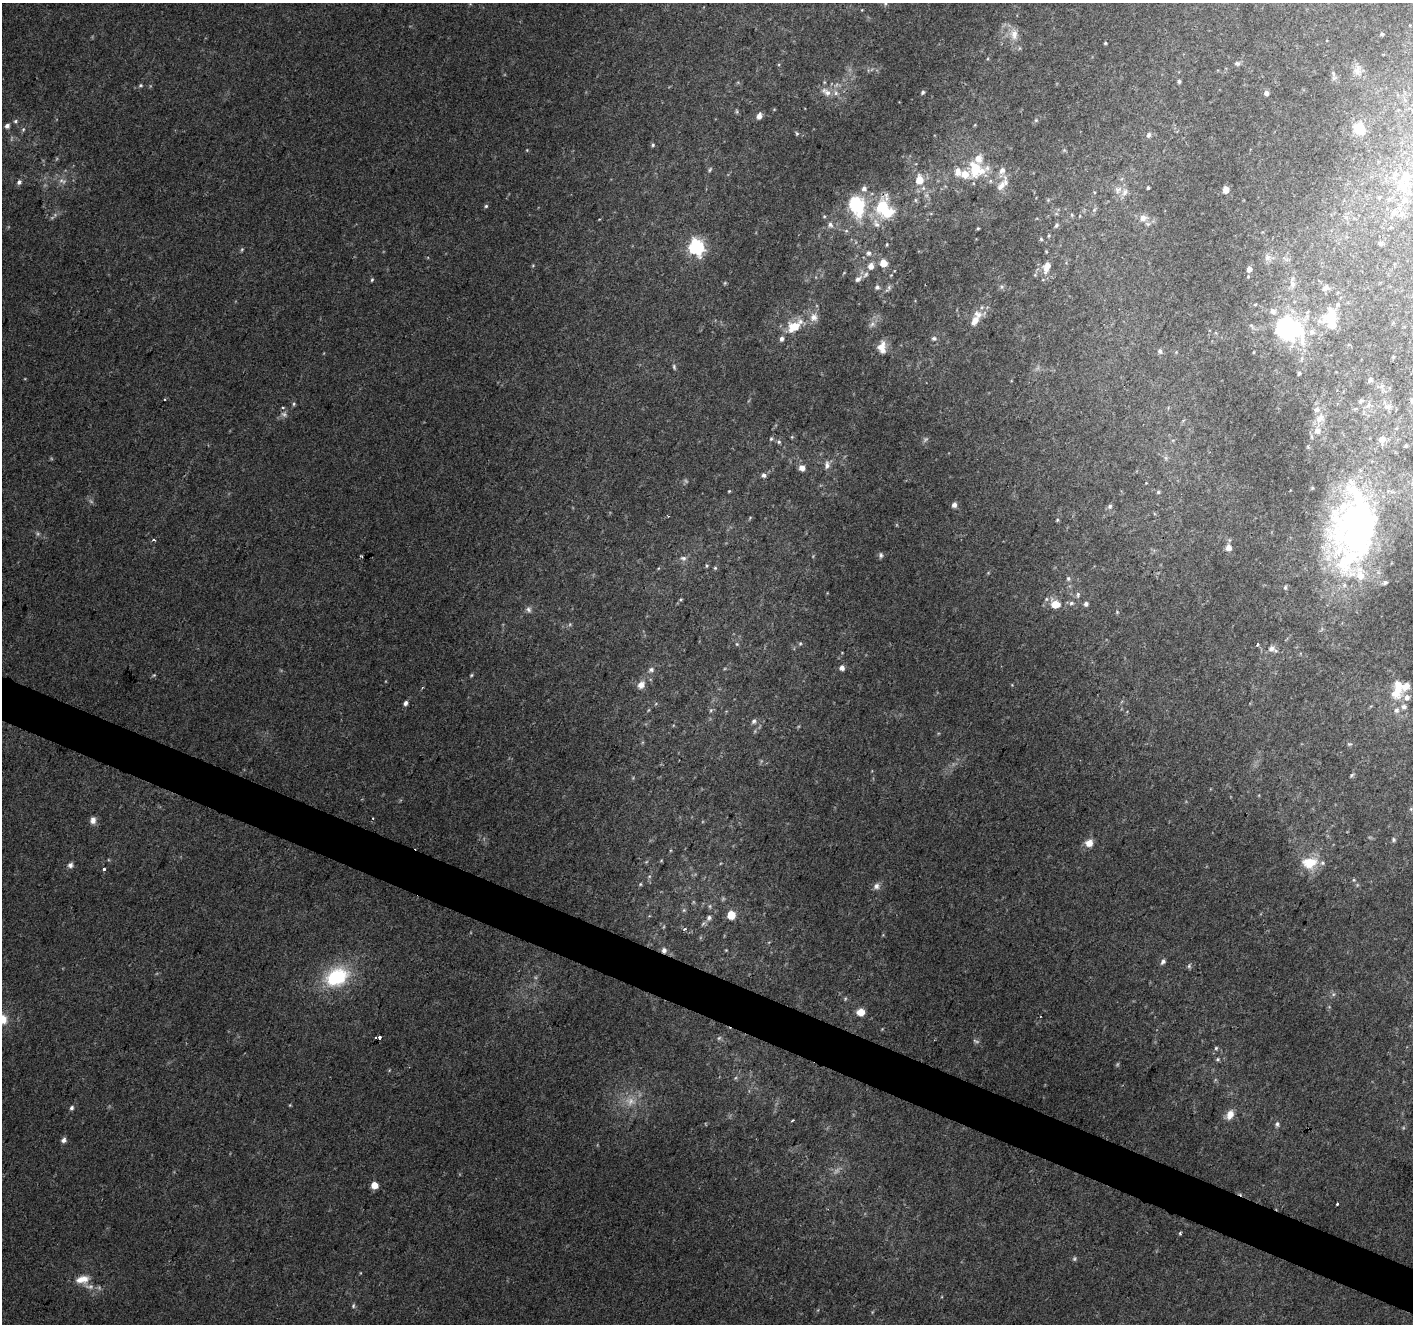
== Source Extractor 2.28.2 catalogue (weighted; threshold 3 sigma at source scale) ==
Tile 6 of 4 x 4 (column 2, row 2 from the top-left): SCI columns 1412-2822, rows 2852-4173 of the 5648 x 5767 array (HDU 1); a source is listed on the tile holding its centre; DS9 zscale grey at full resolution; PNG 1415 x 1326 px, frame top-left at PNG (2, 3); no overlay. Shown black and unused: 3% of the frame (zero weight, under 2 of 3 exposures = <1% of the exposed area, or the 3 px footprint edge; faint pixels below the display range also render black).
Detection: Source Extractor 2.28.2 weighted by HDU 2 'WHT'; one run over the whole footprint, this tile lists its part. Background 0.0643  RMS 0.0076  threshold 0.0341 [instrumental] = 3 sigma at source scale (4.5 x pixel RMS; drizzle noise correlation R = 1.50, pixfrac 1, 0.0396/0.0396 arcsec/px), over >= 5 px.
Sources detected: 221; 10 too faint to see at this stretch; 2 inside a brighter object's white glare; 3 cosmic-ray / hot-pixel residue — not listed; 23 inside a brighter listed object's ellipse — not listed separately; the other 183 listed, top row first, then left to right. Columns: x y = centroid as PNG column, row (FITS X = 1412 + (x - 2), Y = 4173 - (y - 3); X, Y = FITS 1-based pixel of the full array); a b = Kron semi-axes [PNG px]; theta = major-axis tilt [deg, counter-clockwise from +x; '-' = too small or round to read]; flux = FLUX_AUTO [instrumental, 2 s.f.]
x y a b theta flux
885 3 8 6 -90 1.9
862 10 4 3 - 0.56
1014 34 18 11 -82 9.7
1382 34 5 5 - 1.4
1105 43 4 3 - 0.92
1237 63 8 6 1 1.9
1357 70 15 11 82 6.5
1334 78 7 6 - 2.1
1179 81 4 4 - 1.5
141 85 6 5 - 1.2
826 92 17 9 -35 6.7
923 92 6 4 37 1.6
1266 93 5 5 - 3.2
759 116 6 5 - 4.9
1036 120 5 4 - 1
15 121 7 5 4 1.7
7 126 5 5 - 3.2
23 129 7 5 69 1.4
1360 129 14 11 -54 13
797 134 5 4 - 1
1149 135 7 6 - 2.3
653 145 5 4 - 1.2
527 150 4 4 - 0.65
976 169 19 16 -16 35
710 170 7 5 51 1.3
1002 170 10 8 79 5.6
1406 175 14 10 -56 8.2
919 180 9 7 85 12
62 181 13 8 -29 4.8
19 182 6 6 - 2.3
1001 186 19 9 56 8.2
1402 187 16 9 -52 9
1148 188 3 3 - 1.2
864 189 8 8 - 3.5
1118 190 13 8 42 4.6
1226 190 6 5 - 6.8
1379 197 4 4 - 1.1
1048 200 5 5 - 0.91
1405 200 9 8 - 3.9
856 204 19 13 -69 57
486 206 5 5 - 1.2
884 208 27 19 -66 42
1094 210 8 4 58 1.6
1072 215 5 5 - 1.1
1401 215 9 7 51 2.5
824 216 5 4 - 0.94
1143 218 12 9 12 6.1
830 225 9 8 - 3.5
1056 225 7 5 53 1.7
978 228 3 3 - 0.78
1049 236 5 4 - 0.93
1041 239 5 5 - 1.1
1381 244 5 4 - 1.7
887 245 5 3 - 0.81
696 247 7 6 - 200
242 250 7 4 69 1.1
868 253 7 6 - 2.5
1268 257 10 9 - 4.4
883 263 5 5 - 15
533 266 5 4 - 0.77
871 266 7 6 - 5.3
1047 266 13 7 71 9.1
1249 269 5 5 - 4.3
1248 276 5 4 - 0.81
858 279 12 7 42 4
372 280 5 4 - 1.1
1043 280 5 3 - 0.63
725 283 5 4 - 0.9
1292 284 10 8 -88 4.1
877 287 6 6 - 2
1001 287 7 6 - 1.8
888 288 11 5 56 2.1
1326 288 11 7 36 3.3
1255 304 5 3 - 0.93
1331 315 23 15 41 24
814 317 13 11 -90 7.1
975 321 26 10 44 9.7
872 324 10 6 33 2.8
794 326 17 9 37 21
1287 329 31 22 -20 100
934 338 6 6 - 1.8
781 339 7 6 - 2.7
881 347 15 9 53 7.5
1160 351 7 6 - 2
674 367 8 5 -75 1.6
1299 373 4 3 - 1.2
1370 380 5 5 - 2.3
1412 400 6 5 - 1.4
294 404 5 4 - 1.1
1368 405 7 5 58 2.1
1388 406 8 7 - 2.6
283 407 4 3 - 1.1
1320 418 14 10 41 7.7
1317 431 8 8 - 5.5
792 437 5 4 - 0.9
1311 437 8 4 -81 1.4
771 439 6 5 - 1.2
1382 439 6 5 - 5.3
779 442 6 5 - 1.5
1406 446 3 3 - 0.94
1166 458 7 4 -89 1.6
827 465 11 7 84 4.1
802 468 7 7 - 5.5
764 475 6 5 - 2.5
1146 483 3 3 - 0.51
729 491 4 3 - 0.68
1158 492 5 5 - 1.2
954 505 7 6 - 3
1110 506 6 6 - 1.9
750 518 7 3 46 0.87
1057 520 5 4 - 0.83
1356 531 93 61 75 300
154 540 3 3 - 1.8
1229 547 6 5 - 5.3
881 555 7 6 - 1.8
683 558 8 7 - 2.6
707 566 4 4 - 1.1
715 568 5 5 - 1
1068 578 7 5 90 1.7
1285 587 7 5 -78 1.4
1078 595 9 5 86 2
681 599 5 3 - 0.81
1071 603 7 5 -11 1.8
1055 604 11 8 -19 12
1086 604 5 5 - 2.6
528 610 9 6 -47 2.5
1117 612 5 4 - 0.94
570 624 6 4 47 1.2
800 643 5 5 - 1.1
737 644 5 5 - 0.95
1257 644 3 3 - 1.5
1272 649 13 8 -19 4.8
842 668 5 5 - 4.4
651 670 7 6 - 2.3
154 675 5 4 - 0.91
471 675 5 3 - 0.93
641 685 11 8 57 5.7
1398 689 21 10 -79 16
406 703 5 4 - 2.6
711 710 6 5 - 1.3
1396 710 9 7 87 3.5
754 721 8 5 61 2
1349 744 7 5 0 1.4
1351 775 6 4 42 1.2
1411 809 5 5 - 0.98
93 820 8 7 - 4.6
1394 840 6 5 - 1.4
1089 843 8 8 - 7.8
661 861 5 3 - 0.68
1310 863 16 12 8 20
70 865 7 7 - 2.8
104 869 3 3 - 2.3
1354 880 5 3 - 0.83
640 884 5 4 - 0.89
876 886 9 8 - 3.5
684 910 5 5 - 1.2
731 915 5 5 - 30
709 918 7 6 - 2.4
684 929 3 2 - 2.6
664 950 7 7 - 2.9
1163 961 7 5 53 2.2
1189 966 6 6 - 1.5
336 977 27 20 28 57
1333 994 6 6 - 1.7
845 999 5 4 - 0.93
861 1012 7 6 - 9.7
2 1019 12 12 - 14
380 1037 4 3 - 2.6
719 1038 6 6 - 1.6
976 1041 10 4 -18 1.6
1216 1048 5 5 - 1.1
1218 1059 6 5 - 1.3
631 1101 15 12 -9 11
72 1108 6 5 - 1.8
1230 1114 11 8 64 8
792 1120 3 2 - 1.1
1277 1124 6 6 - 2.1
64 1140 7 6 - 2.6
374 1185 5 5 - 13
1337 1204 3 2 - 1.9
1180 1233 4 3 - 1.1
82 1279 18 10 10 9.9
353 1306 7 5 76 1.4
Overlapping masked pixels (flux is a lower limit): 3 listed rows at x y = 884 208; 664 950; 380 1037
Isophote crosses this tile's border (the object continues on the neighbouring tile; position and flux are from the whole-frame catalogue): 4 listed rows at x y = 885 3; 1412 400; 1356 531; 2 1019